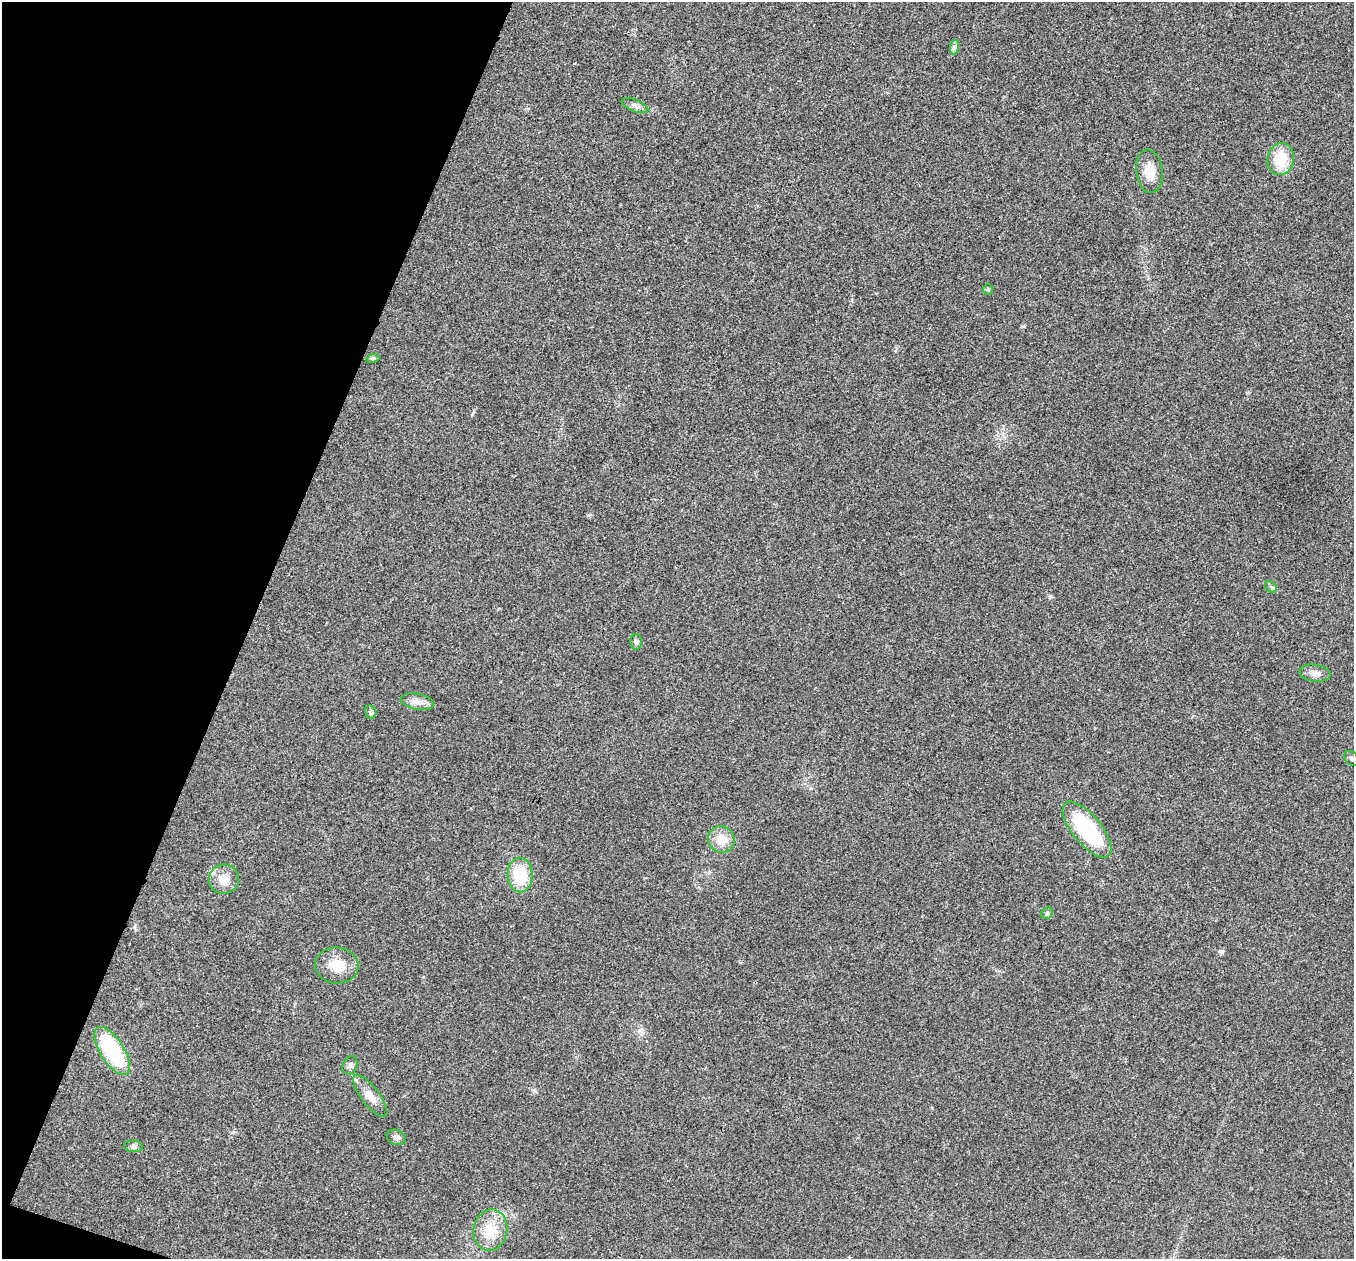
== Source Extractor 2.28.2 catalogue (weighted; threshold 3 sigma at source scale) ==
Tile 9 of 4 x 4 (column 1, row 3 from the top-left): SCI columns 3-1354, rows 1394-2650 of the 5417 x 5431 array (HDU 1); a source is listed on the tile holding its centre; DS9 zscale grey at full resolution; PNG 1356 x 1261 px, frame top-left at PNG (2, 2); each listed source drawn as its Kron ellipse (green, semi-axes under 4 px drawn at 4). Shown black and unused: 19% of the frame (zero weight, under 3 of 4 exposures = <1% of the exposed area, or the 3 px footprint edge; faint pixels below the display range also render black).
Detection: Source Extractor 2.28.2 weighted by HDU 2 'WHT'; one run over the whole footprint, this tile lists its part. Background 0.0212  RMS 0.0041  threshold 0.0183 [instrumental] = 3 sigma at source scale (4.5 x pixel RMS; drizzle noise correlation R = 1.50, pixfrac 1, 0.05/0.05 arcsec/px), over >= 5 px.
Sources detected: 25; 1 inside a brighter listed object's ellipse — not listed separately; the other 24 listed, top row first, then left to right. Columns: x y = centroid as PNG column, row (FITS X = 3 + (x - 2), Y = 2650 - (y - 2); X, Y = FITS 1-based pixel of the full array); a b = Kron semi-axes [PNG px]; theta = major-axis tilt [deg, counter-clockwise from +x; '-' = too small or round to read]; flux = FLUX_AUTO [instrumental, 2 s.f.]
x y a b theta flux
955 47 7 4 88 0.92
635 105 14 6 -22 1.7
1281 159 16 13 82 11
1149 171 22 13 -83 6.4
988 289 5 5 - 0.6
373 358 6 4 18 0.58
1271 587 6 5 - 0.71
636 642 7 6 - 1
1315 673 15 8 -8 2.6
417 702 17 8 -11 3
371 712 7 5 -78 0.9
1352 758 8 6 -49 1.1
1087 830 34 14 -51 35
721 839 13 13 - 5.8
520 875 17 12 -88 14
224 879 15 14 - 5.2
1047 913 6 5 - 0.69
337 966 22 18 -6 8.4
112 1051 27 12 -57 32
350 1065 9 7 66 1.3
370 1096 25 9 -53 4.6
396 1137 10 7 -23 1.9
133 1146 9 5 -6 1.1
490 1230 21 17 78 9
Unlisted compact peaks at least as high as the median listed source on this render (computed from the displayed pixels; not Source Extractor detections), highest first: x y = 1222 951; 1050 597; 1024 326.